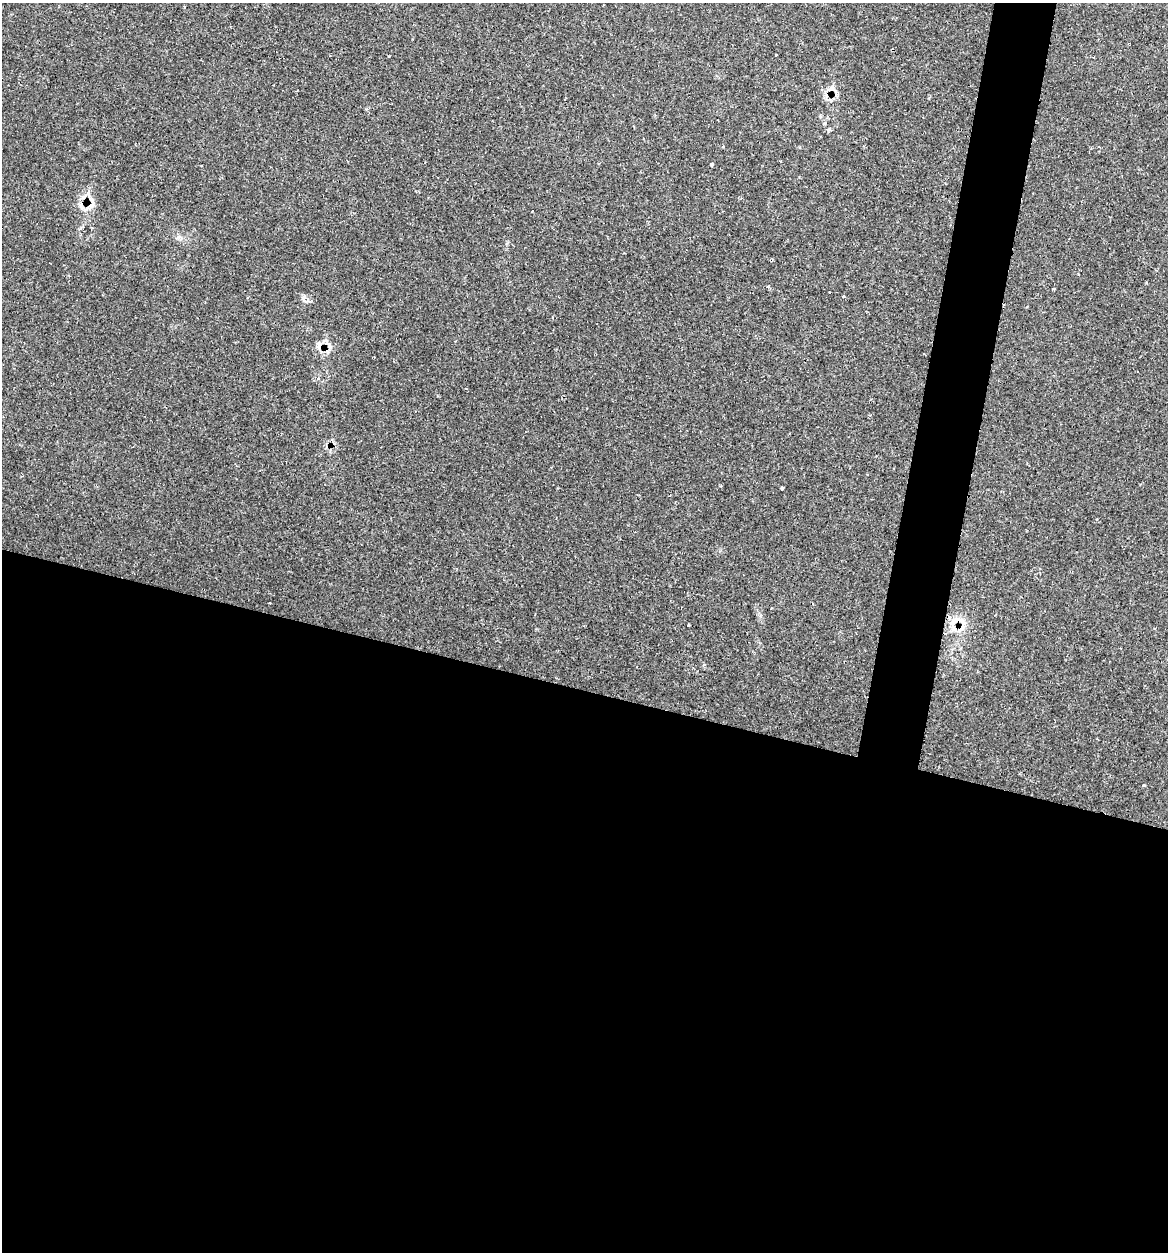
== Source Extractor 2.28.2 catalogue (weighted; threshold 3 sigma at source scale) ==
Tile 14 of 4 x 4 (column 2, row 4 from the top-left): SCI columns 1289-2454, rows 31-1280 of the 5031 x 5032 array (HDU 1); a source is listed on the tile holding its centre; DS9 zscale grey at full resolution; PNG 1170 x 1254 px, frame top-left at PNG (2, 3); no overlay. Shown black and unused: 48% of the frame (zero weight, under 2 of 3 exposures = <1% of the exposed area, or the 3 px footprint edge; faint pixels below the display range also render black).
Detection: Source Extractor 2.28.2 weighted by HDU 2 'WHT'; one run over the whole footprint, this tile lists its part. Background 0.0666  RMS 0.0054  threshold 0.0243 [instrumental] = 3 sigma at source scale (4.5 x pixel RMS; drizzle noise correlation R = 1.50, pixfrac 1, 0.05/0.05 arcsec/px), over >= 5 px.
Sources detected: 16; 5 cosmic-ray / hot-pixel residue — not listed; the other 11 listed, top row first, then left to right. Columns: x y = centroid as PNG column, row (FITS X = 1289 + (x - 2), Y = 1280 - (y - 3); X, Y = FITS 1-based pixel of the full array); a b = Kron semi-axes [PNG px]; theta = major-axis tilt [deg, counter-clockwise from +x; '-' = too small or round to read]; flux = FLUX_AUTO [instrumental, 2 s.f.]
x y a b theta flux
776 55 3 2 - 3.2
832 88 10 9 - 2.7
723 147 3 2 - 0.45
711 164 3 3 - 5.8
1053 289 4 2 - 1
843 296 3 3 - 0.98
329 344 9 3 85 1.4
326 349 9 3 -45 1.3
954 621 17 7 45 5
688 625 3 3 - 2
1143 785 3 3 - 2.3
Overlapping masked pixels (flux is a lower limit): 2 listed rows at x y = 326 349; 954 621
Unlisted compact peaks at least as high as the median listed source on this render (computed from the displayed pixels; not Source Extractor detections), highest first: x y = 782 488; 389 56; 303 298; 768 286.